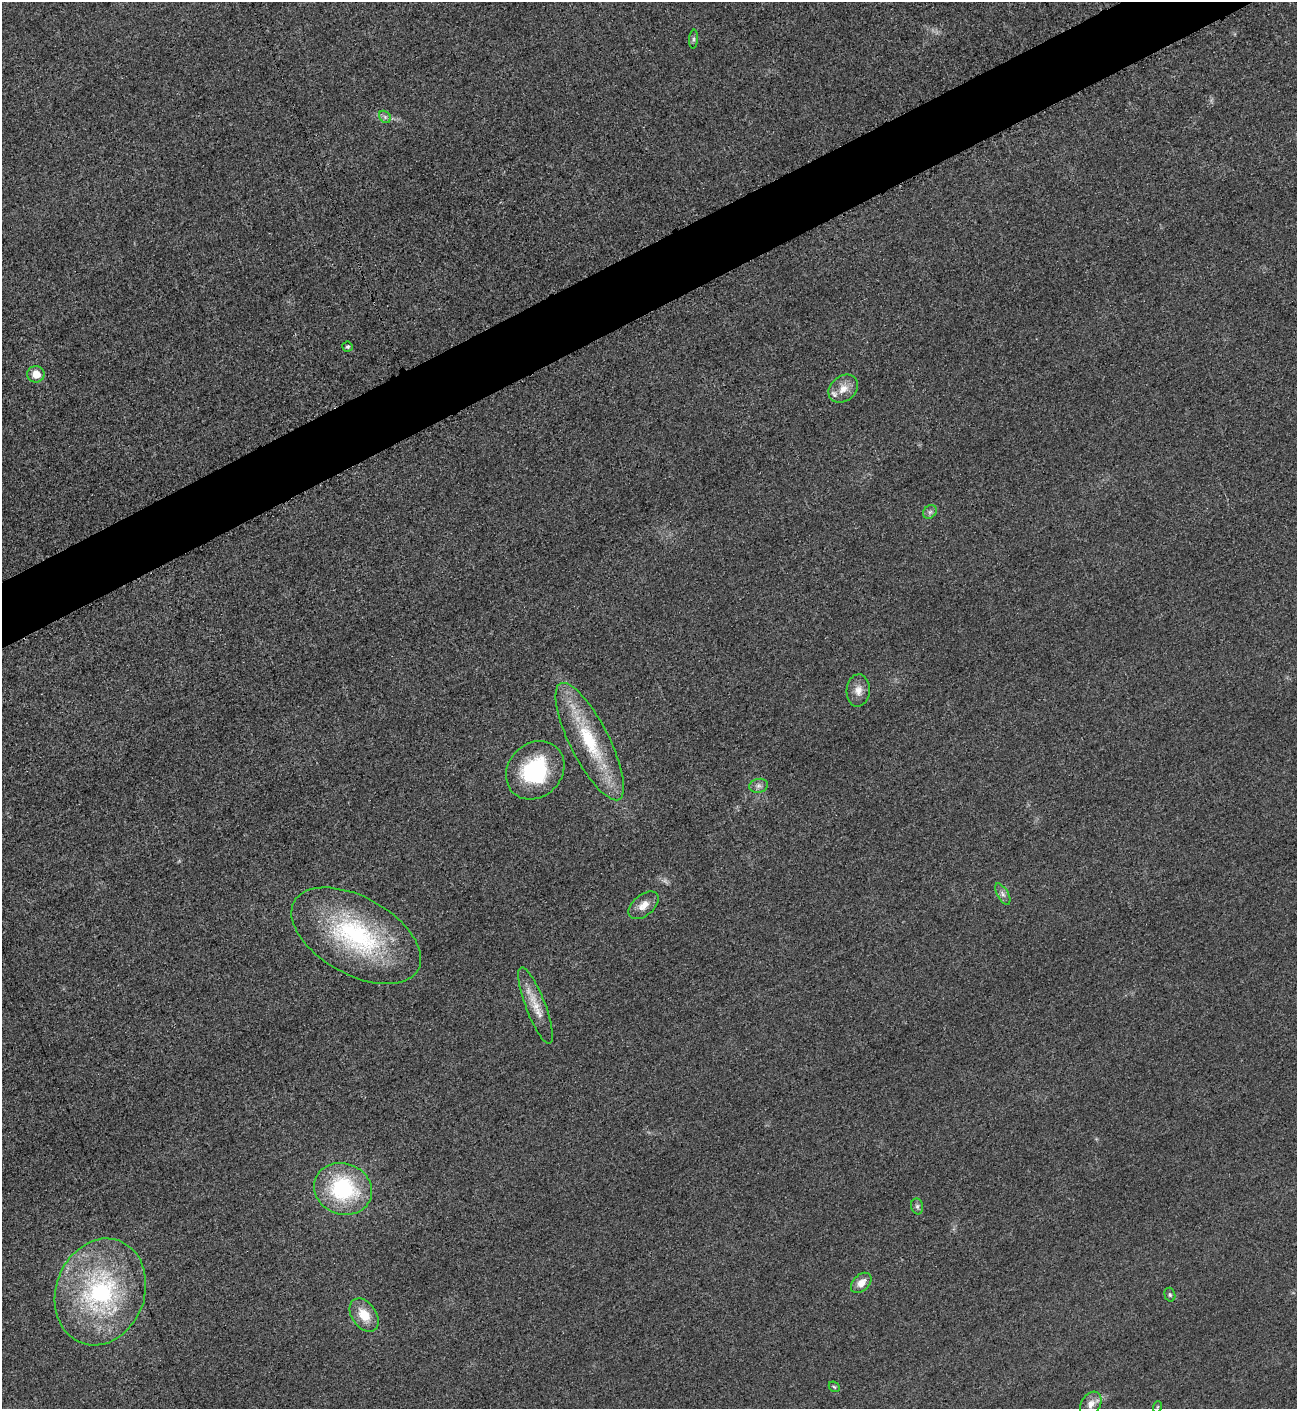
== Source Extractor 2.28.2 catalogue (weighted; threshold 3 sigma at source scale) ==
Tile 10 of 4 x 4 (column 2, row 3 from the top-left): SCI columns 1593-2887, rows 1420-2826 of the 5642 x 5652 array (HDU 1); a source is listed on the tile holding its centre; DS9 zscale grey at full resolution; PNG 1299 x 1411 px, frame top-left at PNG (2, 2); each listed source drawn as its Kron ellipse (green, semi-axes under 4 px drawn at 4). Shown black and unused: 4% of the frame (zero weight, under 3 of 5 exposures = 1% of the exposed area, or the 3 px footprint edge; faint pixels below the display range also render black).
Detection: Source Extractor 2.28.2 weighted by HDU 2 'WHT'; one run over the whole footprint, this tile lists its part. Background 0.0193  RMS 0.0051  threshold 0.0227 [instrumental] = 3 sigma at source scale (4.5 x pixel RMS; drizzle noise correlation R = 1.50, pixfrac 1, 0.05/0.05 arcsec/px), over >= 5 px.
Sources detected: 24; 1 inside a brighter listed object's ellipse — not listed separately; the other 23 listed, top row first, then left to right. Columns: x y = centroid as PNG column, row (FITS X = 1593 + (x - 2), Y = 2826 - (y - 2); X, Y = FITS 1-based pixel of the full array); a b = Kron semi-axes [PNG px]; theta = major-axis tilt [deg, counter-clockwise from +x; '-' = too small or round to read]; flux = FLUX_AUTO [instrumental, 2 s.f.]
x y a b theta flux
694 39 9 4 85 1.1
385 117 7 5 -46 1.3
348 347 5 5 - 1
36 374 8 8 - 6.5
843 389 16 12 40 6
930 512 7 6 - 1.5
858 690 16 11 86 4.9
590 742 65 19 -63 39
535 770 31 26 45 42
759 786 9 7 13 2
1003 894 12 5 -60 2
644 905 17 10 40 5.2
356 936 71 38 -29 81
536 1006 40 10 -69 9.7
343 1189 29 25 -20 51
917 1206 8 6 -76 1.4
861 1283 12 8 44 5
100 1292 54 44 70 89
1170 1295 7 5 -74 0.93
364 1315 18 12 -55 10
834 1387 6 4 -43 0.78
1091 1404 13 9 58 4
1157 1407 6 3 71 0.57